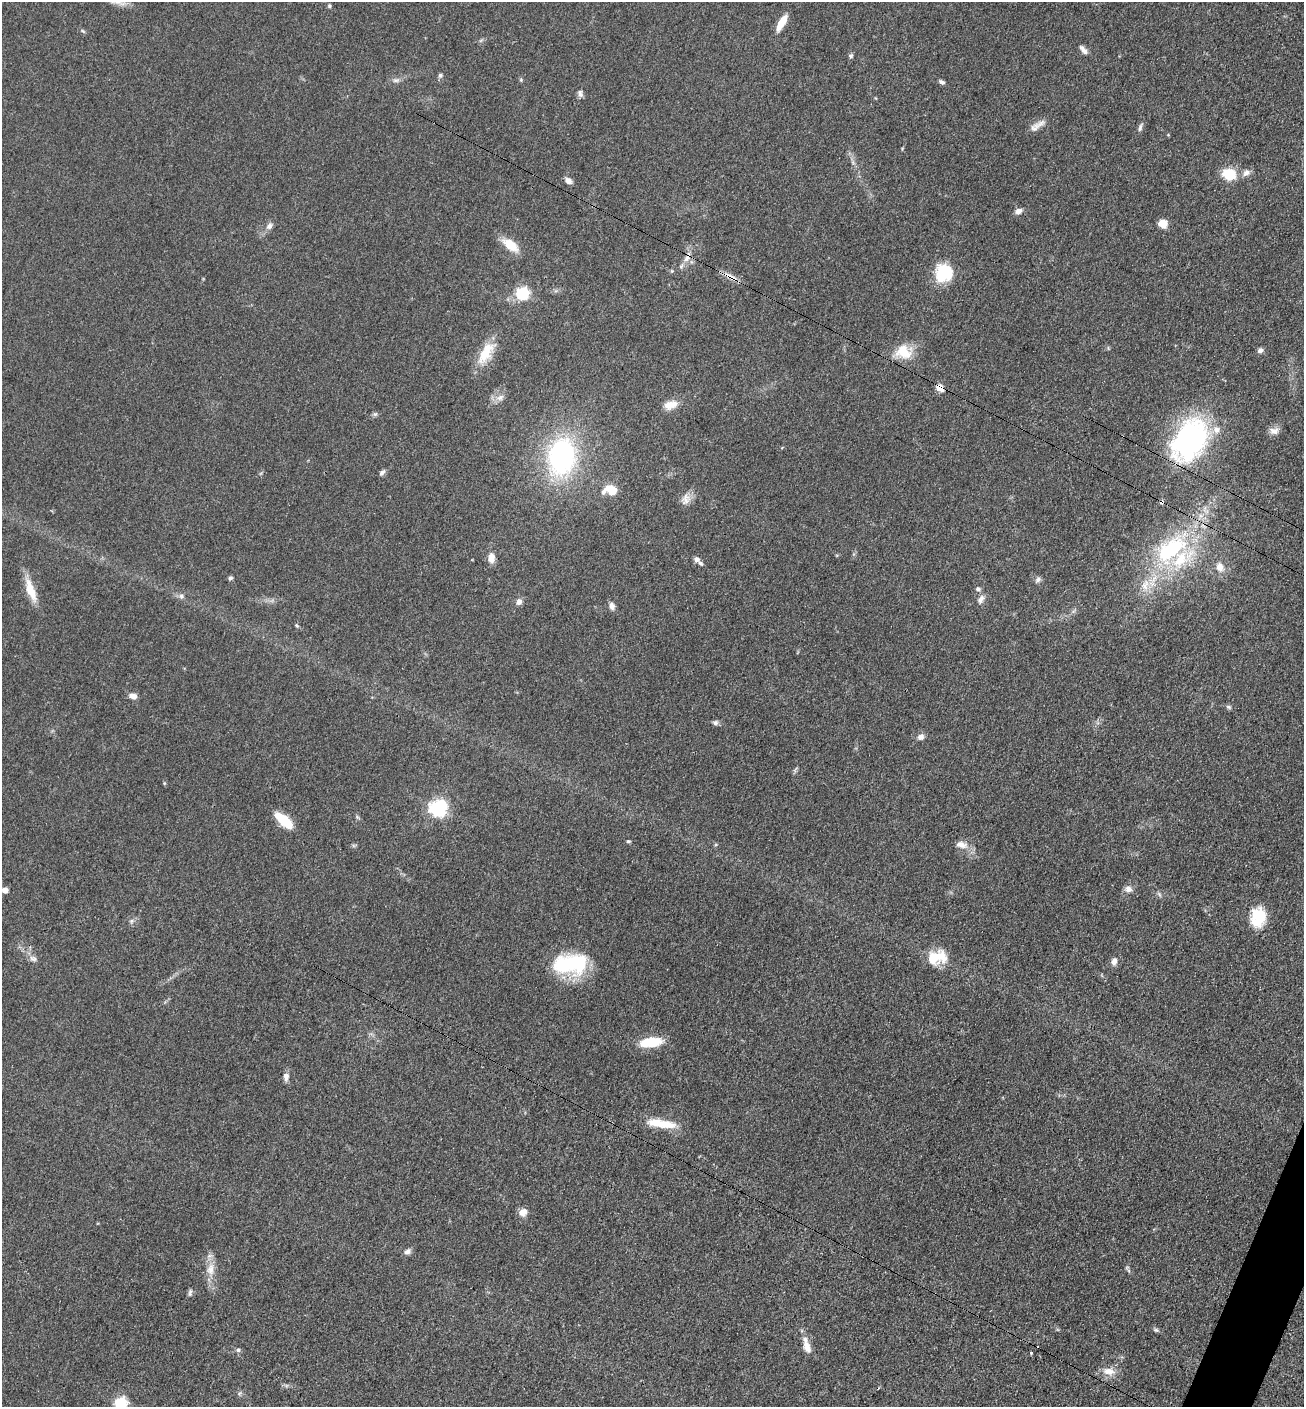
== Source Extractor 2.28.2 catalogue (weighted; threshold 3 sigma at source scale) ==
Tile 6 of 4 x 4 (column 2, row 2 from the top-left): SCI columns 1593-2894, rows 2824-4228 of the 5654 x 5645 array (HDU 1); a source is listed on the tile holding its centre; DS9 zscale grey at full resolution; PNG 1306 x 1409 px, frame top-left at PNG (2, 2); no overlay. Shown black and unused: <1% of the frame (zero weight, under 3 of 4 exposures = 2% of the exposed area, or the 3 px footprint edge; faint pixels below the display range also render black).
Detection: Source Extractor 2.28.2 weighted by HDU 2 'WHT'; one run over the whole footprint, this tile lists its part. Background 0.0669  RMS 0.0062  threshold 0.0278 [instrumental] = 3 sigma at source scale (4.5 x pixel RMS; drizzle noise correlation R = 1.50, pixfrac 1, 0.05/0.05 arcsec/px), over >= 5 px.
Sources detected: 89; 1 cosmic-ray / hot-pixel residue — not listed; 6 inside a brighter listed object's ellipse — not listed separately; the other 82 listed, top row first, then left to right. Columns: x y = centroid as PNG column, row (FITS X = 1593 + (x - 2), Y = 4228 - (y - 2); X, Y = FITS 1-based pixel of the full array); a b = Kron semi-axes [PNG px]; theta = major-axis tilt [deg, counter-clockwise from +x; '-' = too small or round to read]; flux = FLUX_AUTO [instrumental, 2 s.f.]
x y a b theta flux
119 2 25 7 -16 5.1
329 6 5 5 - 0.98
782 22 18 6 60 10
83 31 7 4 -44 0.89
1083 50 13 6 -52 2.9
851 55 6 5 - 1.2
440 75 7 6 - 1.3
396 80 10 6 9 2.1
521 80 5 4 - 0.76
942 82 7 5 -34 1.6
580 93 11 6 -74 2
1037 126 25 7 35 4.7
1140 127 13 5 73 1.8
1246 173 11 8 39 3.3
1229 174 10 8 -25 24
568 181 8 6 -39 3.2
1018 211 9 6 20 3.1
1163 223 8 7 - 8.3
269 226 10 8 56 2.7
510 245 20 10 -36 12
687 257 18 7 63 5.3
944 273 20 18 70 24
731 277 21 7 -30 4.9
522 293 6 6 - 91
1260 350 6 5 - 2.3
903 352 22 18 -24 14
486 353 34 14 58 16
940 387 10 7 -46 4.2
500 397 10 8 39 3.4
671 405 18 10 17 7
375 414 6 5 - 1.2
1274 431 13 9 -3 3.7
1189 440 52 35 59 110
562 457 33 25 81 110
382 472 9 5 42 1.7
612 490 11 7 -27 13
685 500 17 12 75 5.1
1171 549 56 29 39 73
491 558 13 8 89 4.8
697 559 7 7 - 2.4
1220 567 11 9 -75 5
230 578 5 5 - 1.3
1038 579 9 6 53 1.7
978 589 7 6 - 1.6
31 590 34 10 -70 12
181 596 7 7 - 1.8
981 599 12 7 66 3
519 602 8 7 - 2.7
612 606 10 7 -80 2.7
296 625 7 4 -32 0.77
133 696 9 6 -13 3.7
1228 707 8 5 -27 1.3
715 723 8 6 -1 1.6
921 737 10 8 35 2.6
164 783 6 4 -72 0.64
438 808 7 6 - 210
284 820 21 9 -41 17
628 841 5 4 - 0.78
961 844 16 9 -12 5
1128 889 9 8 - 3.3
5 890 5 5 - 4.9
1159 894 7 4 -71 1
1258 917 22 17 83 18
131 921 6 5 - 1.4
937 957 23 15 11 16
33 959 11 8 -22 2.5
1114 961 8 6 77 3.2
570 964 38 19 4 54
651 1042 23 9 9 21
286 1077 10 7 90 3
655 1123 27 11 -12 11
523 1212 10 8 36 4.6
408 1251 9 7 26 2.3
210 1270 17 10 -89 7.1
190 1293 11 5 80 1.4
1156 1330 7 5 -2 1.2
807 1347 19 9 -71 5.9
238 1350 5 5 - 1.3
1031 1353 3 3 - 0.66
1109 1371 16 10 -5 6.7
240 1393 7 4 70 0.97
120 1404 6 6 - 93
Overlapping masked pixels (flux is a lower limit): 5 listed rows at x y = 687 257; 731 277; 940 387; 1189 440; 1171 549
Isophote crosses this tile's border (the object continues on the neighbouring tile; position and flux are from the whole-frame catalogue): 2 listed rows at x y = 119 2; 120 1404